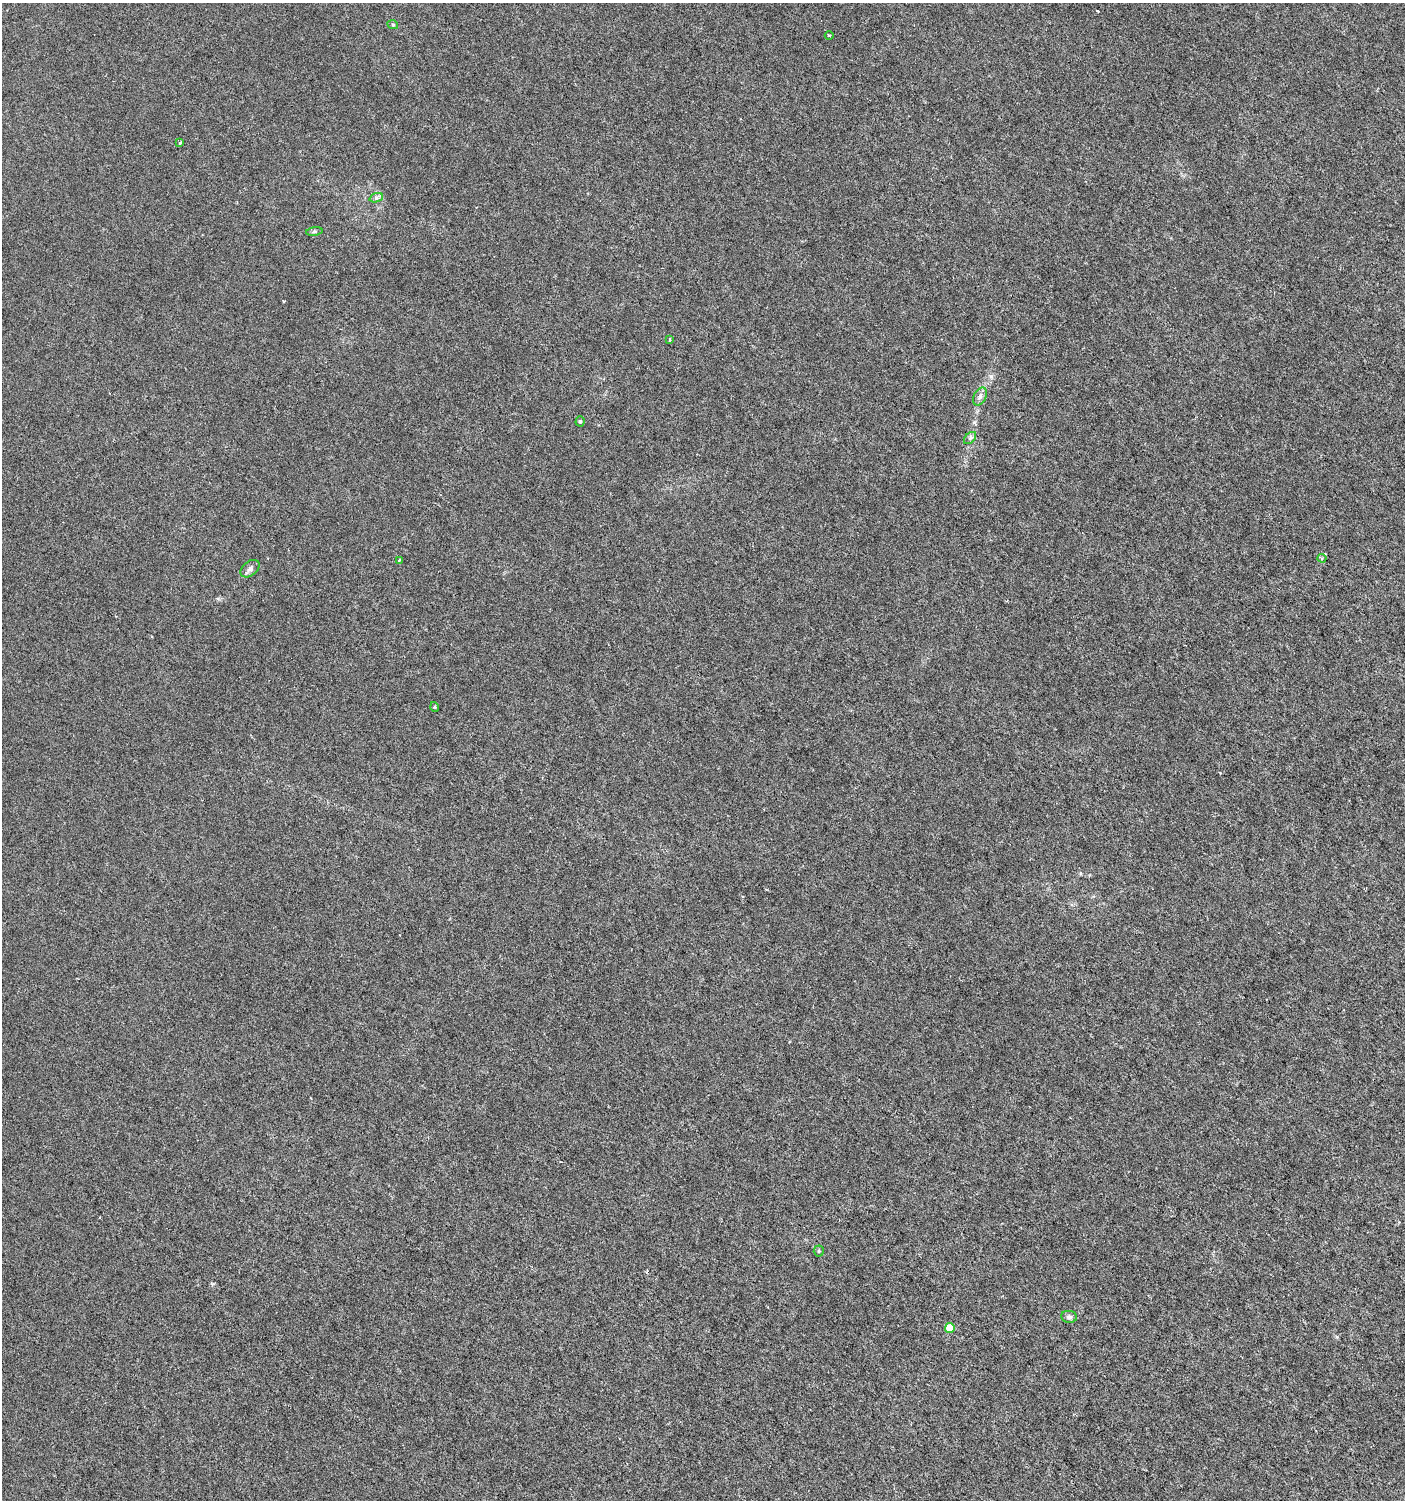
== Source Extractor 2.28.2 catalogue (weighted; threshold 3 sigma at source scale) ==
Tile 6 of 4 x 4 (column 2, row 2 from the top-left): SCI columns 1578-2980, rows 3004-4501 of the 6026 x 6000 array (HDU 1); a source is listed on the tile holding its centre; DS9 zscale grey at full resolution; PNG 1407 x 1502 px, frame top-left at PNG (2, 3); each listed source drawn as its Kron ellipse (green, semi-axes under 4 px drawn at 4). Nothing masked; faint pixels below the display range render black.
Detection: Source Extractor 2.28.2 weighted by HDU 2 'WHT'; one run over the whole footprint, this tile lists its part. Background -1.05e-05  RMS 0.0012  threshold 0.00501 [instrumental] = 3 sigma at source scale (4.09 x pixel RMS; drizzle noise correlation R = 1.36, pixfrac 0.8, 0.0396/0.0396 arcsec/px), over >= 5 px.
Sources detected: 17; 1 cosmic-ray / hot-pixel residue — neither listed nor drawn; the other 16 listed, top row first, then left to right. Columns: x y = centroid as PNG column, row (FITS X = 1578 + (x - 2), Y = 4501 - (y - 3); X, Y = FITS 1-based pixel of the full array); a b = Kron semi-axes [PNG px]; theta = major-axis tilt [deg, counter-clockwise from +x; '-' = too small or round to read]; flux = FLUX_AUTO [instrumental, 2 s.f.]
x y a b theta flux
393 25 5 3 - 0.12
829 36 4 3 - 0.11
180 143 4 3 - 0.12
376 198 7 4 19 0.25
314 231 8 4 9 0.19
670 339 4 3 - 0.16
980 397 9 6 63 0.4
580 421 5 4 - 0.15
970 438 7 4 45 0.24
1322 558 4 4 - 0.14
399 560 3 3 - 0.15
250 569 11 7 39 0.41
435 707 5 3 - 0.1
819 1251 5 5 - 0.15
1069 1317 8 6 -6 0.29
950 1328 5 5 - 2.5
Unlisted compact peaks at least as high as the median listed source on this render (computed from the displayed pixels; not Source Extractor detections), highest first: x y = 991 376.